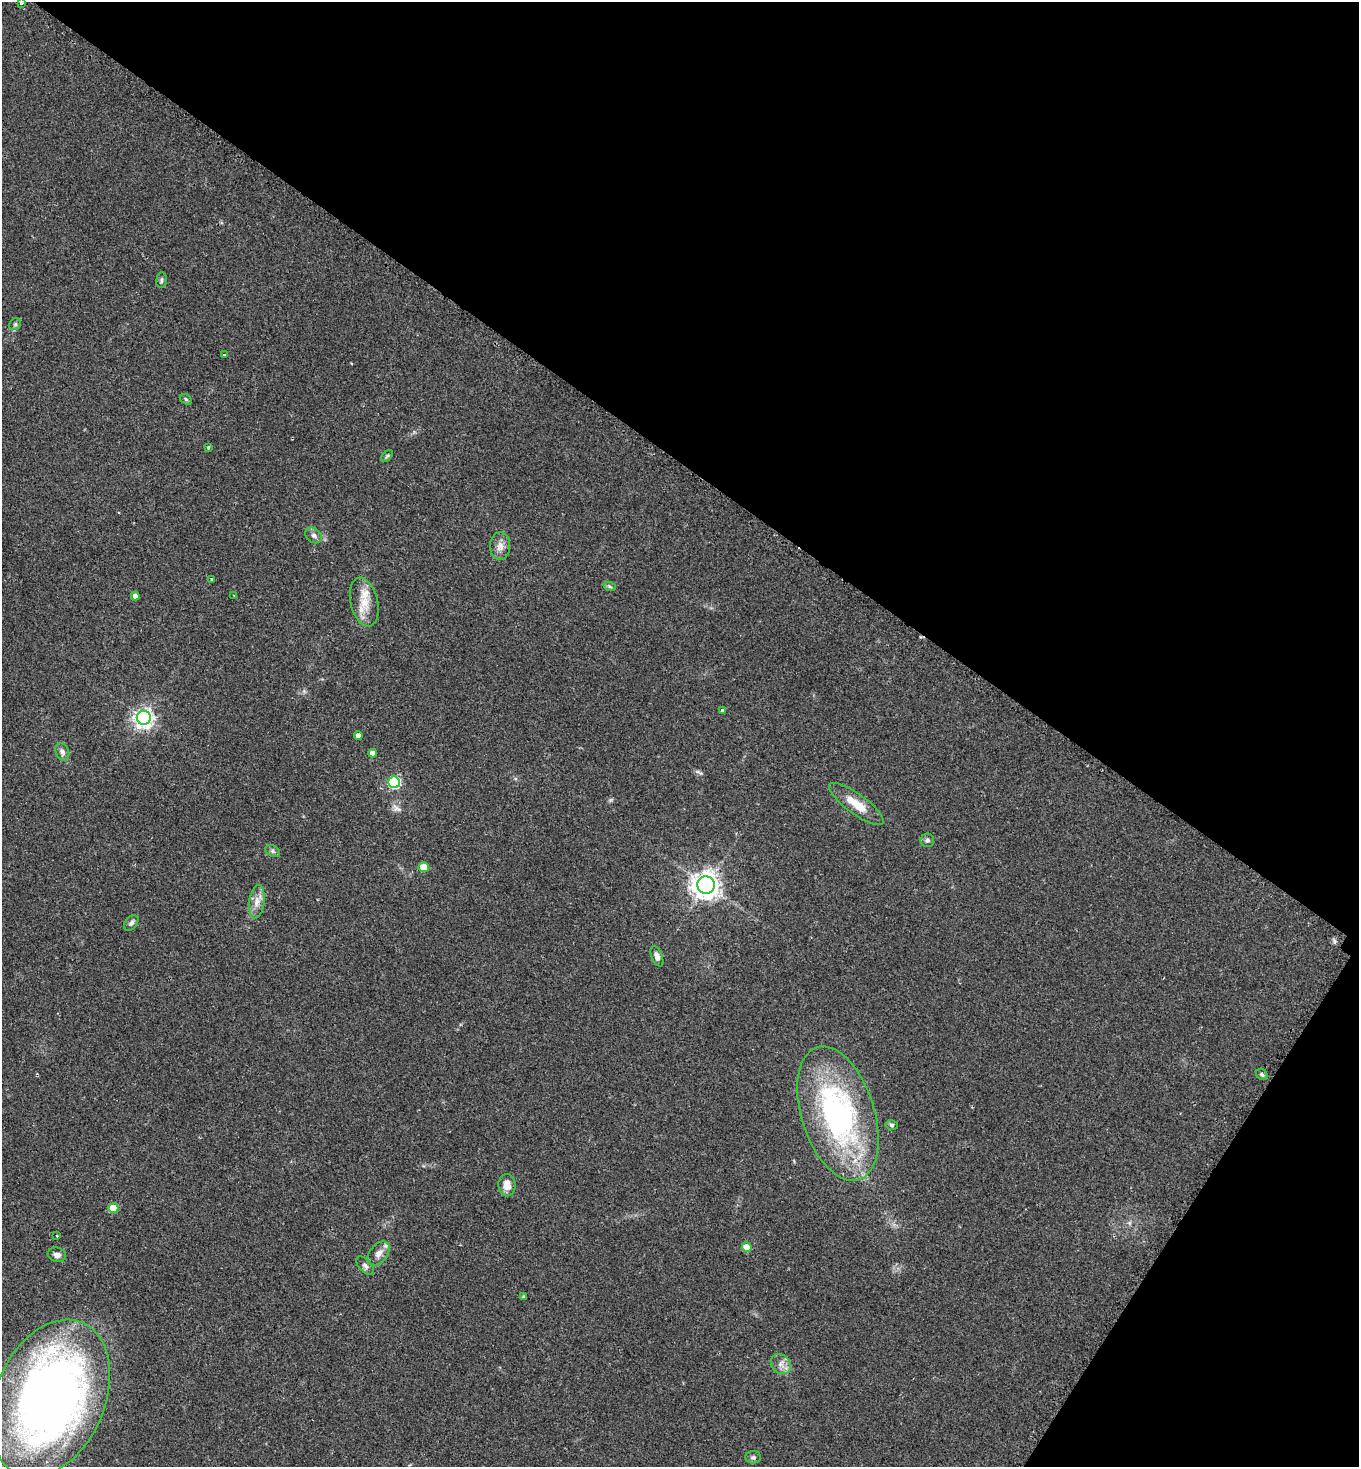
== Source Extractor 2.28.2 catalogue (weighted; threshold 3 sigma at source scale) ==
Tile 8 of 4 x 4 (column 4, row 2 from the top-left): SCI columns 4376-5732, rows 2942-4406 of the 5885 x 5880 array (HDU 1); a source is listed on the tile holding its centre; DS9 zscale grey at full resolution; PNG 1361 x 1469 px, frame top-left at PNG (2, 2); each listed source drawn as its Kron ellipse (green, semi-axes under 4 px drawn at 4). Shown black and unused: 36% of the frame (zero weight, under 2 of 3 exposures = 1% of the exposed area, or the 3 px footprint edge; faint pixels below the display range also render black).
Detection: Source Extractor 2.28.2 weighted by HDU 2 'WHT'; one run over the whole footprint, this tile lists its part. Background 0.0466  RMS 0.0069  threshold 0.0309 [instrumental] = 3 sigma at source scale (4.5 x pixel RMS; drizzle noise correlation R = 1.50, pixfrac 1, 0.05/0.05 arcsec/px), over >= 5 px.
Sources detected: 42; all 42 listed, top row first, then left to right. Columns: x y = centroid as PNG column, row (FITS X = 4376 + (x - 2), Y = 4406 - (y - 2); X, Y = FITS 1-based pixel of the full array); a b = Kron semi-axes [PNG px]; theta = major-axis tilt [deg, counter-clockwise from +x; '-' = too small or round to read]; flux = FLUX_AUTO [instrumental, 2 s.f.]
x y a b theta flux
21 3 3 3 - 1.5
161 280 8 5 84 1.5
15 324 6 5 - 1.3
224 355 3 3 - 2
186 399 6 4 -33 0.98
208 447 4 3 - 0.89
387 456 7 4 45 1.1
314 535 9 7 -38 2.5
500 546 14 10 88 5
212 579 3 2 - 1.1
610 587 6 4 -20 1
234 595 3 2 - 0.65
135 596 4 4 - 3.2
364 602 25 13 -76 13
723 710 4 3 - 4
144 718 7 7 - 320
358 735 4 4 - 3.6
62 752 9 6 -66 2.8
373 753 4 4 - 4.4
394 782 6 6 - 71
856 804 33 10 -36 14
927 840 7 6 - 1.8
273 851 8 5 -28 1.6
424 867 5 5 - 15
706 885 9 8 - 660
257 902 17 7 82 5.8
131 923 9 6 51 2.1
657 956 11 5 -69 3.1
1262 1074 6 5 - 1.4
838 1114 69 36 -72 160
892 1125 6 5 - 1.2
507 1185 11 8 -89 6.2
113 1208 5 5 - 18
57 1236 3 3 - 1.4
747 1247 5 4 - 11
379 1254 14 8 49 5.6
57 1255 9 7 -15 2.8
365 1266 11 6 -47 2.4
524 1297 4 4 - 1.2
781 1364 11 9 -44 4.4
50 1398 82 54 67 540
753 1457 8 6 -6 1.9
Isophote crosses this tile's border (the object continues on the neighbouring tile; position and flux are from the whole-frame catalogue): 1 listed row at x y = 21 3